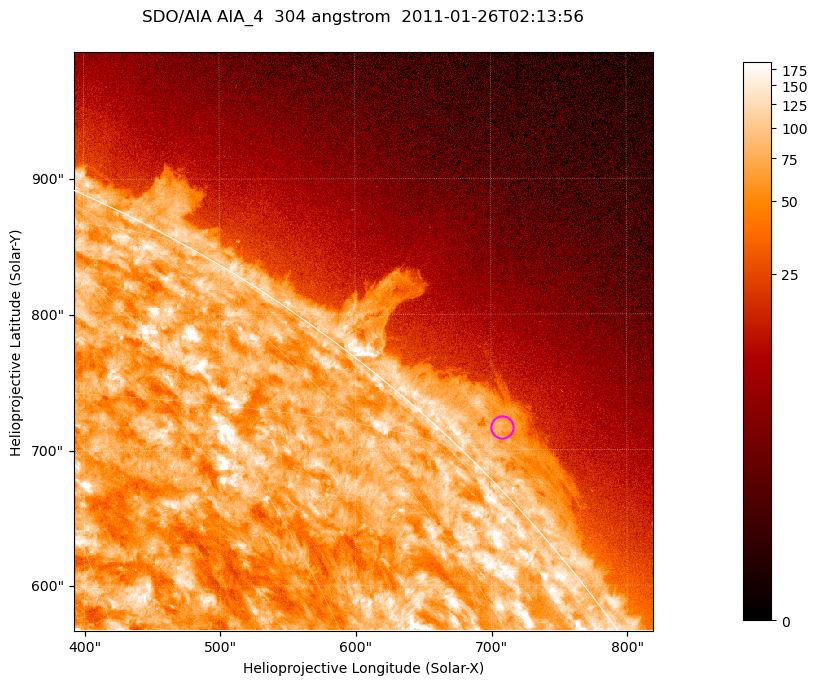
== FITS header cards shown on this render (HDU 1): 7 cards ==
TELESCOP= 'SDO/AIA '           / For AIA: SDO/AIA
INSTRUME= 'AIA_4   '           / For AIA: AIA_ATA1, AIA_ATA2, AIA_ATA3 or AIA_AT
WAVELNTH=                  304 / [angstrom] Wavelength
WAVEUNIT= 'angstrom'           / Wavelength unit: angstrom
DATE-OBS= '2011-01-26T02:13:56.128' / [ISO] Date when observation started; ISO 8
CTYPE1  = 'HPLN-TAN'           / CTYPE1; Typically HPLN
CTYPE2  = 'HPLT-TAN'           / CTYPE2; Typically HPLT

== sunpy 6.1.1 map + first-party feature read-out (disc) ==
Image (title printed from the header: SDO/AIA AIA_4  304 angstrom  2011-01-26T02:13:56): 711 x 711 px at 0.6 arcsec/px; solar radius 975 arcsec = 1624 px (partial field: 2.6% of the solar disc is inside the frame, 42% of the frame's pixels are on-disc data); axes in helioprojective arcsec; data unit not stated in the header (colour bar unlabelled)
Orientation: roll -0.132 deg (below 1 deg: not rotated)
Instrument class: DISC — disc imager (sunpy class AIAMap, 304 A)
Bright regions (active regions / flare kernels): reference = the on-disc median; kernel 7 px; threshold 5 sigma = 122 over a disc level ~73.8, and >= 1.15x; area >= 505 px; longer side >= 9 px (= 5.4 arcsec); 0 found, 0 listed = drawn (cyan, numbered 1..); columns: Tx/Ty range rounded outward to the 2 arcsec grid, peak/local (2 s.f.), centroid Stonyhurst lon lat
Off-limb structures (1.02-1.3 R_sun): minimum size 252 px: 3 found; the strongest spans PA ~310..320 deg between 1.02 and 1.06 R_sun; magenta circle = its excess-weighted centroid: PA ~315 deg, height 1.03 R_sun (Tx ~708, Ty ~718 arcsec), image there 2.8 x the reference